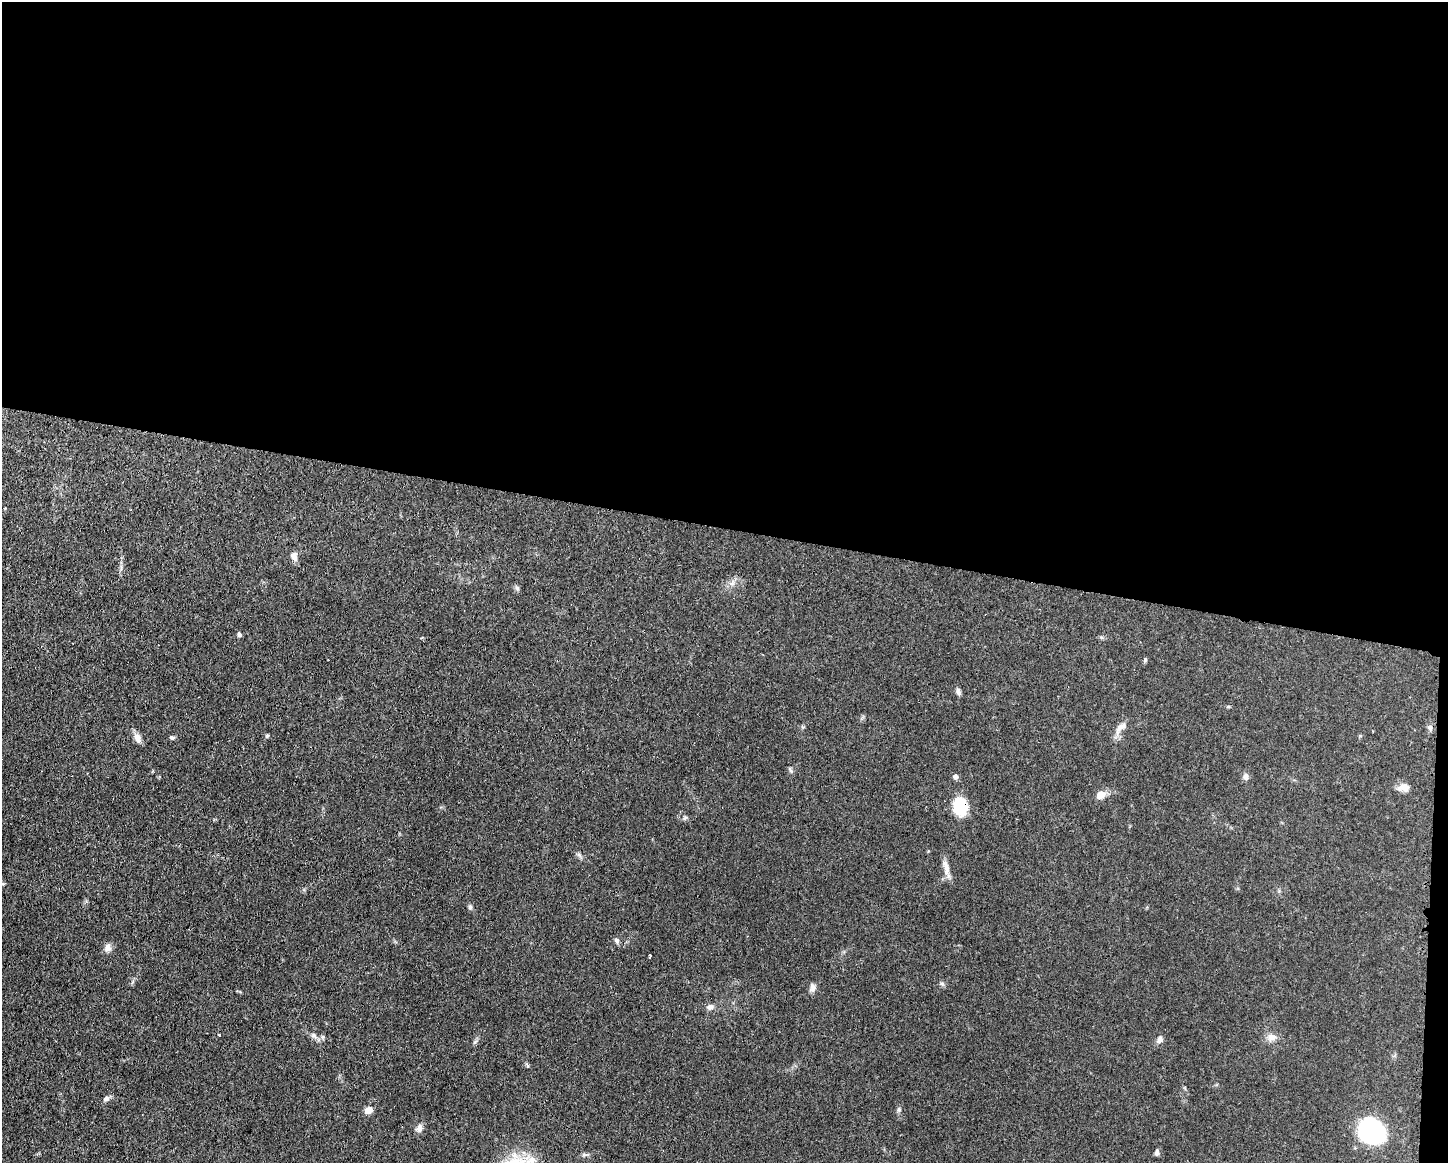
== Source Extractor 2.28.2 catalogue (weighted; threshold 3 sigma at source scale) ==
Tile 3 of 3 x 4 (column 3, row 1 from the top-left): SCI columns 3008-4453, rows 3486-4646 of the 4683 x 4649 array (HDU 1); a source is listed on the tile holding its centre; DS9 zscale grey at full resolution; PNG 1450 x 1165 px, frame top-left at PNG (2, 2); no overlay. Shown black and unused: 46% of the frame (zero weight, under 3 of 4 exposures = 1% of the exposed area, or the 3 px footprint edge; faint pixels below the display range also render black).
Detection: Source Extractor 2.28.2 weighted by HDU 2 'WHT'; one run over the whole footprint, this tile lists its part. Background 0.0591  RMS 0.0043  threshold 0.0194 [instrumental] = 3 sigma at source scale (4.5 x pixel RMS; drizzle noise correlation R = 1.50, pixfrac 1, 0.05/0.05 arcsec/px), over >= 5 px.
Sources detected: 35; all 35 listed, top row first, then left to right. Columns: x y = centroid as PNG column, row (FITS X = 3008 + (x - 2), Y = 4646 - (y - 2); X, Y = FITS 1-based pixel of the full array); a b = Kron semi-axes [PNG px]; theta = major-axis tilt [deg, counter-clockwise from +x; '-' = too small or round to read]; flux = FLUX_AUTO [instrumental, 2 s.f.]
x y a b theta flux
294 556 11 7 -74 2.5
517 588 9 5 -63 0.89
239 634 6 5 - 0.83
1145 660 6 5 - 0.62
958 691 9 5 -72 1.2
1228 706 6 4 1 0.46
1430 727 7 5 69 1.1
1120 728 22 8 48 3.5
267 735 5 4 - 0.54
137 738 13 8 -62 2.7
172 738 7 5 -12 0.88
955 777 6 6 - 1.3
1245 777 8 7 - 1.6
1404 787 13 9 3 3.3
1101 795 10 8 28 3.9
960 806 12 9 -82 26
946 867 21 8 -77 3.4
470 907 7 5 -75 0.88
616 941 8 6 -59 1.1
107 948 11 9 74 2.2
650 955 3 3 - 0.76
942 983 6 4 -1 0.74
813 987 10 8 -88 1.8
710 1007 9 7 20 1.6
219 1035 4 3 - 0.33
314 1035 9 6 -25 1.4
1272 1037 12 9 -14 2.7
1160 1039 9 7 70 1.7
106 1099 8 7 - 1.4
369 1110 8 7 - 3.3
899 1110 7 5 70 0.83
419 1128 10 8 53 1.8
1372 1131 22 17 -40 66
1157 1153 7 5 79 1.2
515 1162 34 16 5 17
Overlapping masked pixels (flux is a lower limit): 1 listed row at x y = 960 806
Isophote crosses this tile's border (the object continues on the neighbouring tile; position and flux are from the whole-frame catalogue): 1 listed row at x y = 515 1162